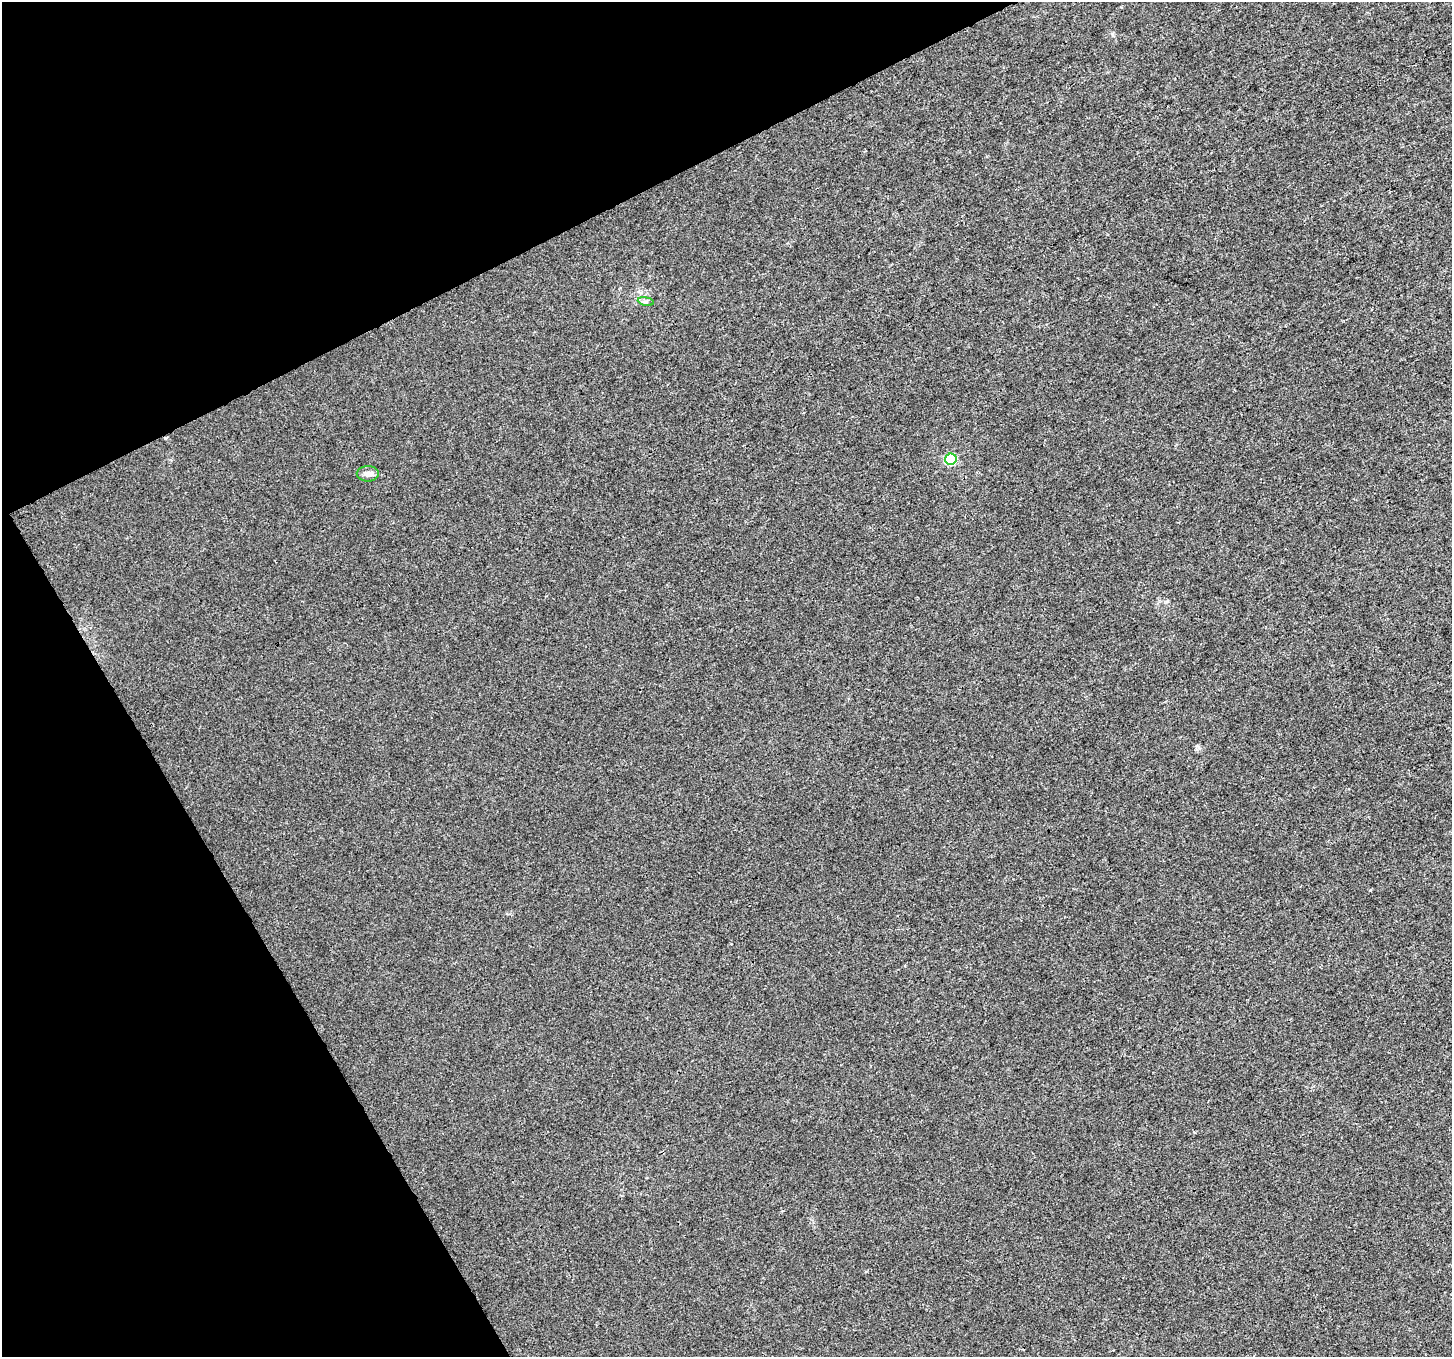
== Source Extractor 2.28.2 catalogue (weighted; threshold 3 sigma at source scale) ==
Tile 5 of 4 x 4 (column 1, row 2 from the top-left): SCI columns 1-1450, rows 2817-4171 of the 5803 x 5692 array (HDU 1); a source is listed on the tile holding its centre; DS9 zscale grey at full resolution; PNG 1454 x 1359 px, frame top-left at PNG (2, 2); each listed source drawn as its Kron ellipse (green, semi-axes under 4 px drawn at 4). Shown black and unused: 24% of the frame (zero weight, under 3 of 4 exposures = <1% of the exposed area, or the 3 px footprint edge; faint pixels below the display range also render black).
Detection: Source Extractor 2.28.2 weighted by HDU 2 'WHT'; one run over the whole footprint, this tile lists its part. Background 0.0011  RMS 0.0031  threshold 0.0141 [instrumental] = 3 sigma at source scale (4.5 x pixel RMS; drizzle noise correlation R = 1.50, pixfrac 1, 0.0396/0.0396 arcsec/px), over >= 5 px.
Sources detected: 3; all 3 listed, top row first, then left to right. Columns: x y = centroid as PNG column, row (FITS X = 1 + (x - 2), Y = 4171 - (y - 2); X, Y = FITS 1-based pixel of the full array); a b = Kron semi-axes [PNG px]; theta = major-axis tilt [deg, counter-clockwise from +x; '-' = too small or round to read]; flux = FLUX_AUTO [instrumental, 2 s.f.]
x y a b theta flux
646 301 8 4 -8 0.72
951 459 6 5 - 29
368 474 11 7 1 1.5